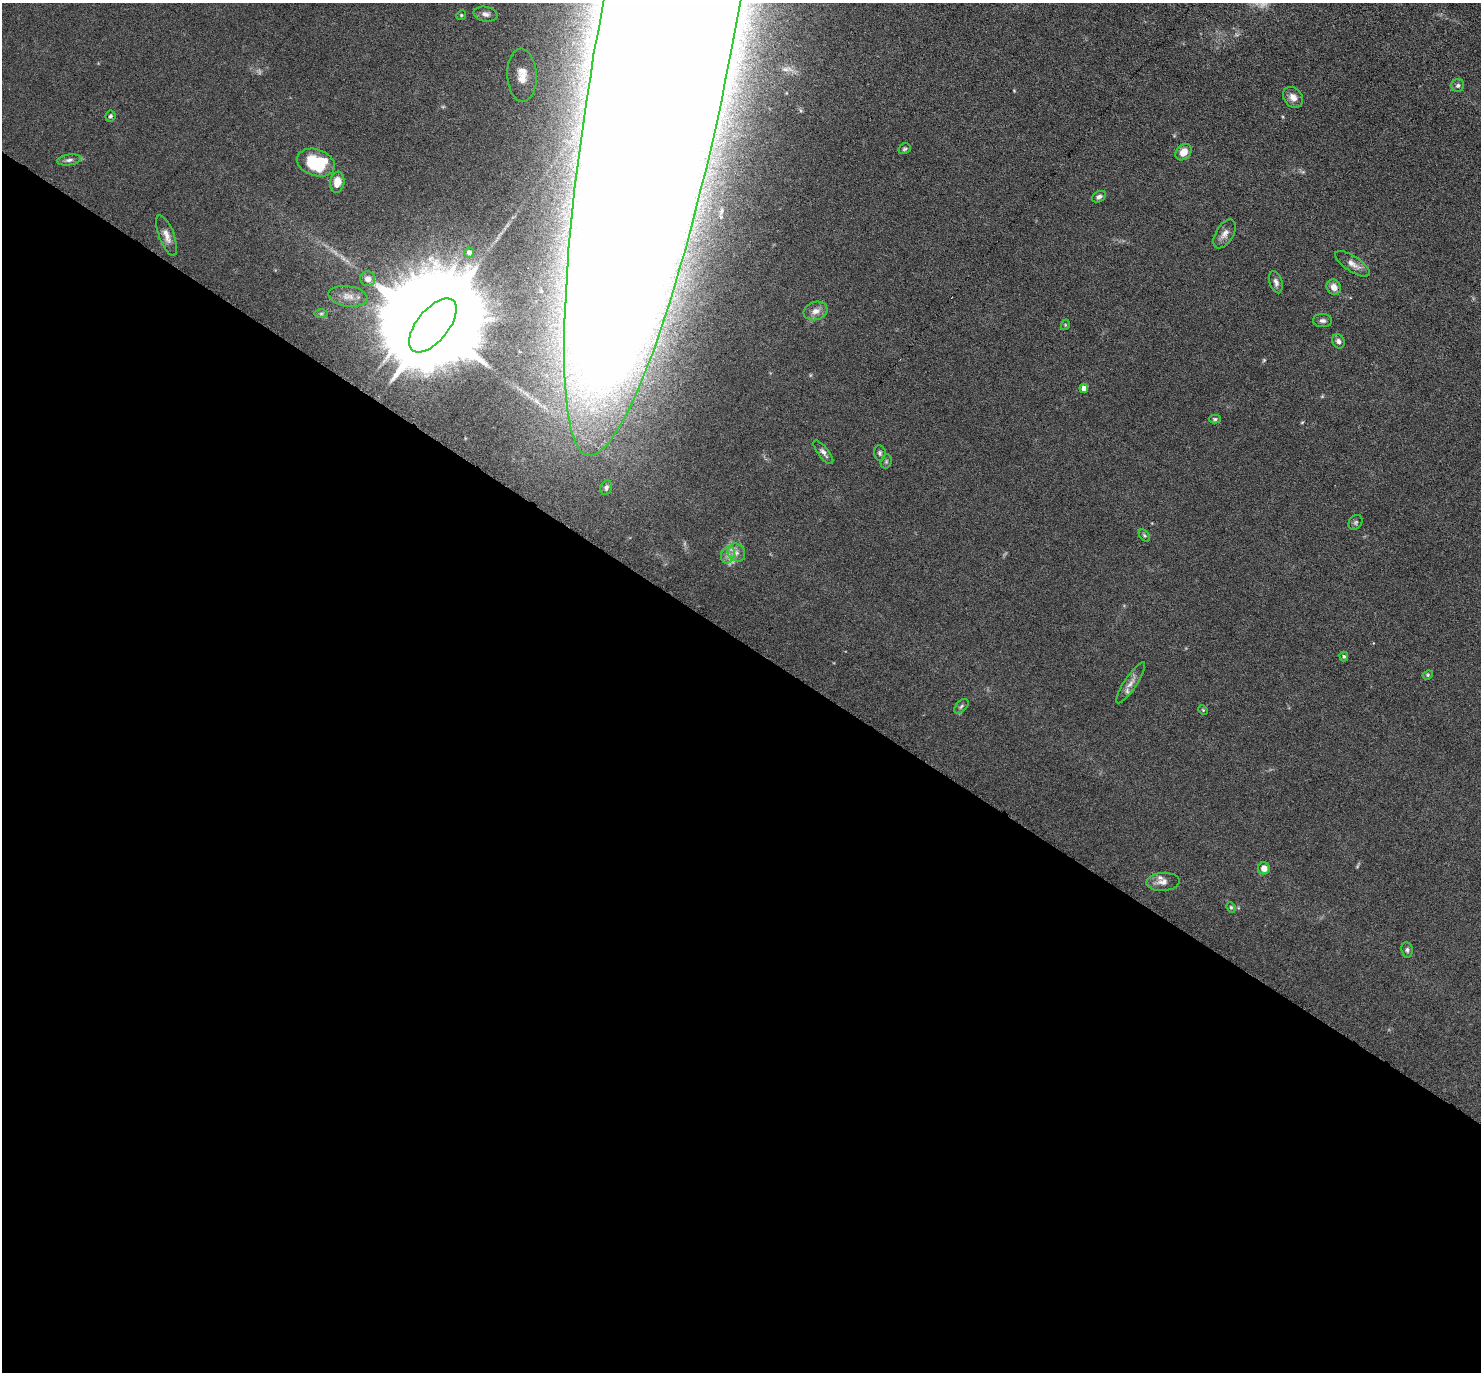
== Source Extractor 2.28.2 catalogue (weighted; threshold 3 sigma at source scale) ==
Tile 14 of 4 x 4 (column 2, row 4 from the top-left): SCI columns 1523-3001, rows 447-1816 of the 6087 x 6078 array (HDU 1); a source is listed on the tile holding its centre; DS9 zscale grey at full resolution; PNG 1483 x 1374 px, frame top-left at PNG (2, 3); each listed source drawn as its Kron ellipse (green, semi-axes under 4 px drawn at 4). Shown black and unused: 53% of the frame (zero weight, under 3 of 6 exposures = <1% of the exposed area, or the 3 px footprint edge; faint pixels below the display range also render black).
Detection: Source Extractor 2.28.2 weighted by HDU 2 'WHT'; one run over the whole footprint, this tile lists its part. Background 0.0333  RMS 0.0038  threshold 0.0155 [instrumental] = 3 sigma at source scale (4.09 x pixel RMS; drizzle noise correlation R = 1.36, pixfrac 0.8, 0.05/0.05 arcsec/px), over >= 5 px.
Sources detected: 52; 4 too faint to see at this stretch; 1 inside a brighter object's white glare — neither listed nor drawn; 1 inside a brighter listed object's ellipse — not listed separately; the other 46 listed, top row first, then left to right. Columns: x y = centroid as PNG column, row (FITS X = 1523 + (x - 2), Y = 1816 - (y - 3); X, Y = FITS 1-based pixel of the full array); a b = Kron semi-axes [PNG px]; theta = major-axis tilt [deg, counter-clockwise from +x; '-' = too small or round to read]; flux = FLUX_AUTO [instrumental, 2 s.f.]
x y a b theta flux
486 14 12 7 -10 1.6
461 15 5 4 - 0.4
669 19 444 67 80 11000
522 75 26 14 -87 7.1
1458 85 6 6 - 0.79
1293 97 11 9 -51 2.4
110 116 6 5 - 0.7
904 149 6 5 - 0.57
1183 152 9 7 49 3.8
69 160 12 5 7 1.2
316 163 19 13 -18 18
337 182 10 7 82 3.9
1099 197 7 5 30 0.94
1225 234 16 9 59 2.3
167 236 21 7 -69 2.7
469 252 5 5 - 1.2
1353 264 20 7 -33 2.5
368 279 7 7 - 2.5
1276 282 11 6 -73 1.4
1334 287 8 7 - 2.3
348 296 20 10 -8 3.5
816 311 12 9 19 2.3
321 313 6 4 0 0.58
1322 321 9 6 -1 1.1
433 325 32 16 51 12000
1065 325 5 3 - 0.31
1338 341 7 6 - 1.1
1084 388 5 4 - 2.3
1215 419 6 4 0 0.54
823 452 14 5 -52 1.4
880 453 7 6 - 0.72
886 461 7 5 70 0.61
606 488 7 5 70 0.79
1356 522 8 6 53 0.76
1144 535 7 4 -52 0.51
736 552 9 8 - 1.9
728 555 9 6 69 1.8
1344 657 5 4 - 0.54
1428 675 5 4 - 0.43
1131 683 24 6 56 2.5
961 706 9 5 46 0.78
1203 710 5 3 - 0.33
1264 868 6 6 - 2.9
1163 882 16 9 4 2.4
1231 907 5 4 - 0.47
1407 950 8 5 -83 0.8
Overlapping masked pixels (flux is a lower limit): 1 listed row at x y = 669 19
Isophote crosses this tile's border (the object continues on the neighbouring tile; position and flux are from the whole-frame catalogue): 1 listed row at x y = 669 19